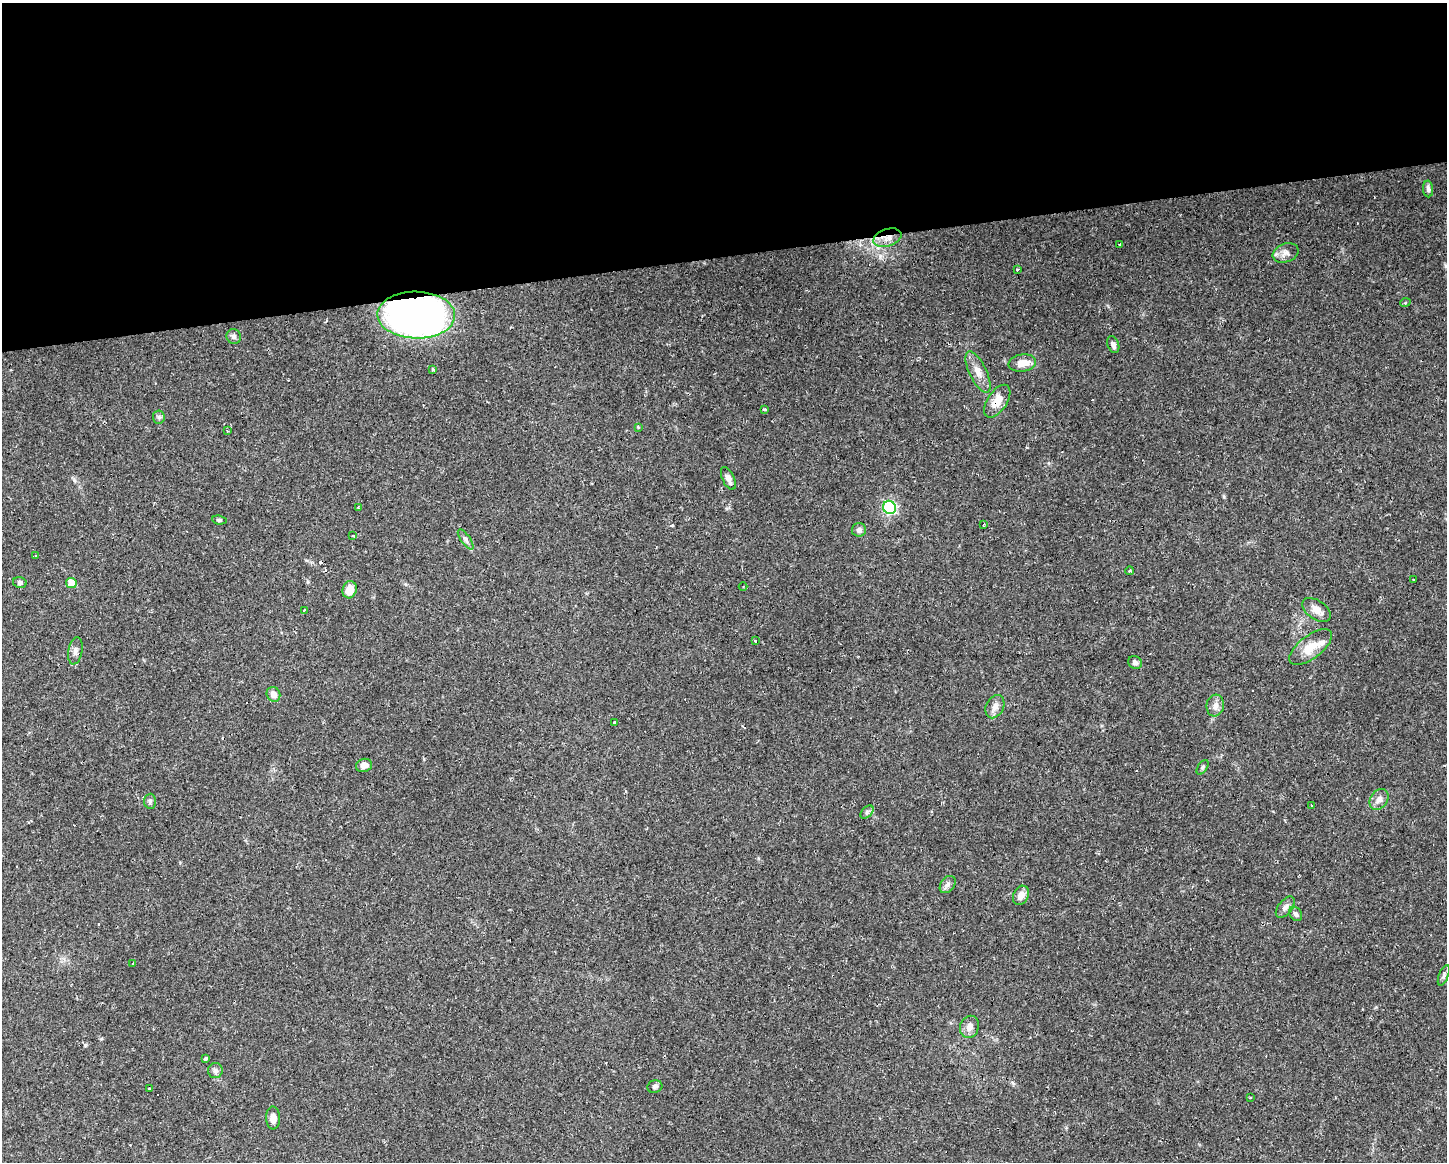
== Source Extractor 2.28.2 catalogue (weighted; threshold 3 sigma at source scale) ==
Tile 2 of 3 x 4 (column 2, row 1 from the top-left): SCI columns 1497-2941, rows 3482-4641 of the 4396 x 4641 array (HDU 1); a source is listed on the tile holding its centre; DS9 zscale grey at full resolution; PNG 1449 x 1164 px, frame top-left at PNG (2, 3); each listed source drawn as its Kron ellipse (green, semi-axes under 4 px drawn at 4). Shown black and unused: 22% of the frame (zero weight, under 2 of 3 exposures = <1% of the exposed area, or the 3 px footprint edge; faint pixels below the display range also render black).
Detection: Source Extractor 2.28.2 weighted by HDU 2 'WHT'; one run over the whole footprint, this tile lists its part. Background 0.0625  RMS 0.0054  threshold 0.0244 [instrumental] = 3 sigma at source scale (4.5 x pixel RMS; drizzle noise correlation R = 1.50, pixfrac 1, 0.0396/0.0396 arcsec/px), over >= 5 px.
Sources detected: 74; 12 cosmic-ray / hot-pixel residue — neither listed nor drawn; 1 inside a brighter listed object's ellipse — not listed separately; the other 61 listed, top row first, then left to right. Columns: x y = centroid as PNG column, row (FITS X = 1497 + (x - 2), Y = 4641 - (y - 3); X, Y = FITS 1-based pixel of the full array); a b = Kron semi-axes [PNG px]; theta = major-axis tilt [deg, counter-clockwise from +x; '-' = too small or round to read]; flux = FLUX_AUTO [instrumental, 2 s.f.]
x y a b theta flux
1428 189 8 5 -84 1.6
887 238 14 8 18 5.1
1120 244 3 3 - 4.4
1286 253 13 9 22 3.3
1017 269 3 3 - 1.1
1405 303 5 3 - 0.49
416 315 39 23 -1 230
234 336 7 7 - 1.6
1113 345 9 5 -70 2
1022 363 14 8 8 6.3
433 369 3 3 - 3.2
978 372 22 8 -65 5.6
997 401 18 9 57 7.9
764 409 4 2 - 0.89
159 417 6 6 - 1.1
638 427 4 3 - 1.1
227 431 3 2 - 0.46
728 478 12 6 -66 3.1
889 507 7 6 - 65
359 508 4 2 - 0.51
219 520 7 4 -8 0.99
984 524 3 2 - 0.92
859 530 7 7 - 1.4
353 536 3 2 - 1.1
466 539 11 4 -55 1.6
35 556 3 2 - 1.3
1130 571 4 3 - 0.56
1413 579 2 2 - 0.67
20 582 7 5 -15 1.2
71 583 5 5 - 6.8
743 586 4 3 - 0.48
350 590 9 7 74 5.8
304 610 3 2 - 0.55
1316 610 16 9 -34 4.7
755 641 3 2 - 1.3
1311 647 25 11 37 9.3
75 651 14 7 79 2.4
1135 662 7 6 - 1.6
273 694 7 6 - 3.7
1215 706 11 8 81 3.2
995 707 12 8 64 3.2
614 722 3 3 - 0.81
364 765 8 6 14 3.2
1202 767 8 4 56 0.91
1379 799 11 8 54 3.1
150 801 7 6 - 1.3
1312 805 3 2 - 0.6
867 812 8 5 46 1.2
948 885 9 6 53 2
1021 895 10 7 63 4
1285 907 12 7 51 2.2
1296 914 8 6 -57 1.4
133 964 3 3 - 0.86
1444 975 11 4 68 1.3
969 1027 11 9 71 3.6
205 1059 3 3 - 3
215 1071 7 7 - 1.5
655 1087 7 6 - 1.4
149 1089 4 3 - 2.3
1250 1098 4 3 - 0.44
273 1118 11 7 -88 3.2
Overlapping masked pixels (flux is a lower limit): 3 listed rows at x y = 887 238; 416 315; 997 401
Unlisted compact peaks at least as high as the median listed source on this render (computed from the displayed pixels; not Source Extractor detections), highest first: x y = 1224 497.